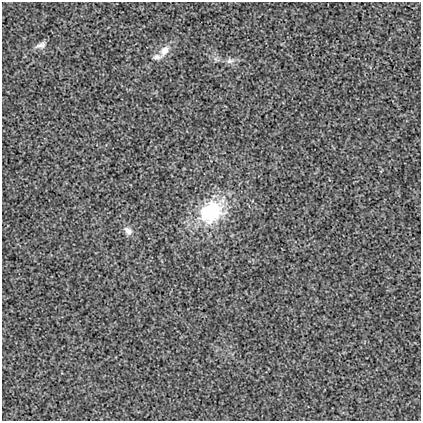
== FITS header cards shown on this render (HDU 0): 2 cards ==
NAXIS1  =                  419
NAXIS2  =                  419

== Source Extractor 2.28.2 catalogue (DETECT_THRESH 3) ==
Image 419 x 419 px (HDU 0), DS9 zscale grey, 1 PNG px = 1 image px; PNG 423 x 423 px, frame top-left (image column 1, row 419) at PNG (2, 2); no overlay
Background 0.00291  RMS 0.029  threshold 0.0863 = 3 sigma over >= 5 px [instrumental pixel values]
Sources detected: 6; all 6 listed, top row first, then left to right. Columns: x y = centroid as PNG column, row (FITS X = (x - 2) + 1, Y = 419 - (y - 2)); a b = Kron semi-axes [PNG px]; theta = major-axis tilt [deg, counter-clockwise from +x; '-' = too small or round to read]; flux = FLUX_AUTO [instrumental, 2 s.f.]
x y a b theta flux
41 45 15 7 18 9.7
164 51 16 10 55 20
157 57 12 7 0 8.3
230 61 11 7 3 8.5
211 212 28 22 40 160
128 231 12 8 -48 11